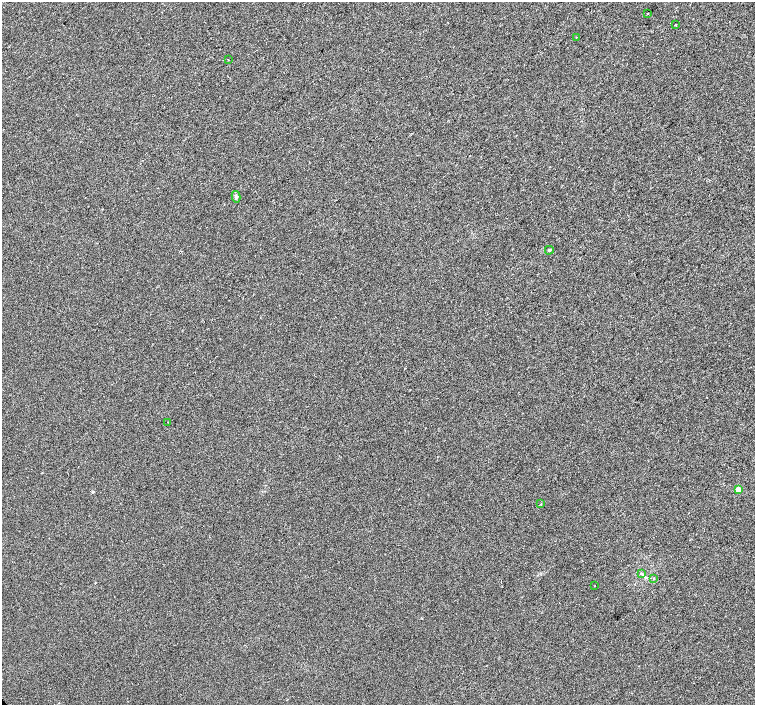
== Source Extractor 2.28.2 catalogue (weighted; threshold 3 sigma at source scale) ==
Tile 10 of 4 x 4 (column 2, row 3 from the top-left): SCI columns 1560-3065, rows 1613-3018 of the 6096 x 6087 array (HDU 1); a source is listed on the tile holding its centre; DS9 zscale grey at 2 x 2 block average (1 PNG px = mean of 2 x 2 image px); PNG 757 x 707 px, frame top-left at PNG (2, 2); each listed source drawn as its Kron ellipse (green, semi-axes under 4 px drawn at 4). Shown black and unused: <1% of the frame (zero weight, under 2 of 3 exposures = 2% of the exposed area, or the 3 px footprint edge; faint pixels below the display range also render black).
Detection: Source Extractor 2.28.2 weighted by HDU 2 'WHT'; one run over the whole footprint, this tile lists its part. Background 0.00785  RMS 0.0056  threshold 0.0252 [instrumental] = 3 sigma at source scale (4.5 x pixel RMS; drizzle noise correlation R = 1.50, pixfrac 1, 0.0396/0.0396 arcsec/px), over >= 5 px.
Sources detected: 12; all 12 listed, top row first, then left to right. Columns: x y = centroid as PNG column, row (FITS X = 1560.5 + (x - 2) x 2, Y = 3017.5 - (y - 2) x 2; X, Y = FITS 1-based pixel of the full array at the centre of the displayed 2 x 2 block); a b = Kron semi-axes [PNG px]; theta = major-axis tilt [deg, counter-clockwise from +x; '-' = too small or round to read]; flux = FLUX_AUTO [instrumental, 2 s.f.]
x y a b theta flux
648 13 2 2 - 1.9
675 25 2 2 - 1.1
576 37 2 2 - 0.59
228 60 2 2 - 1.5
236 197 6 3 -77 2.2
549 250 4 3 - 1.2
168 422 2 2 - 0.54
738 490 3 2 - 28
541 504 3 2 - 0.69
641 574 3 3 - 1.4
654 578 3 2 - 0.72
595 585 2 2 - 0.63
Diffuse or blended objects may show on this block-average render without a row.